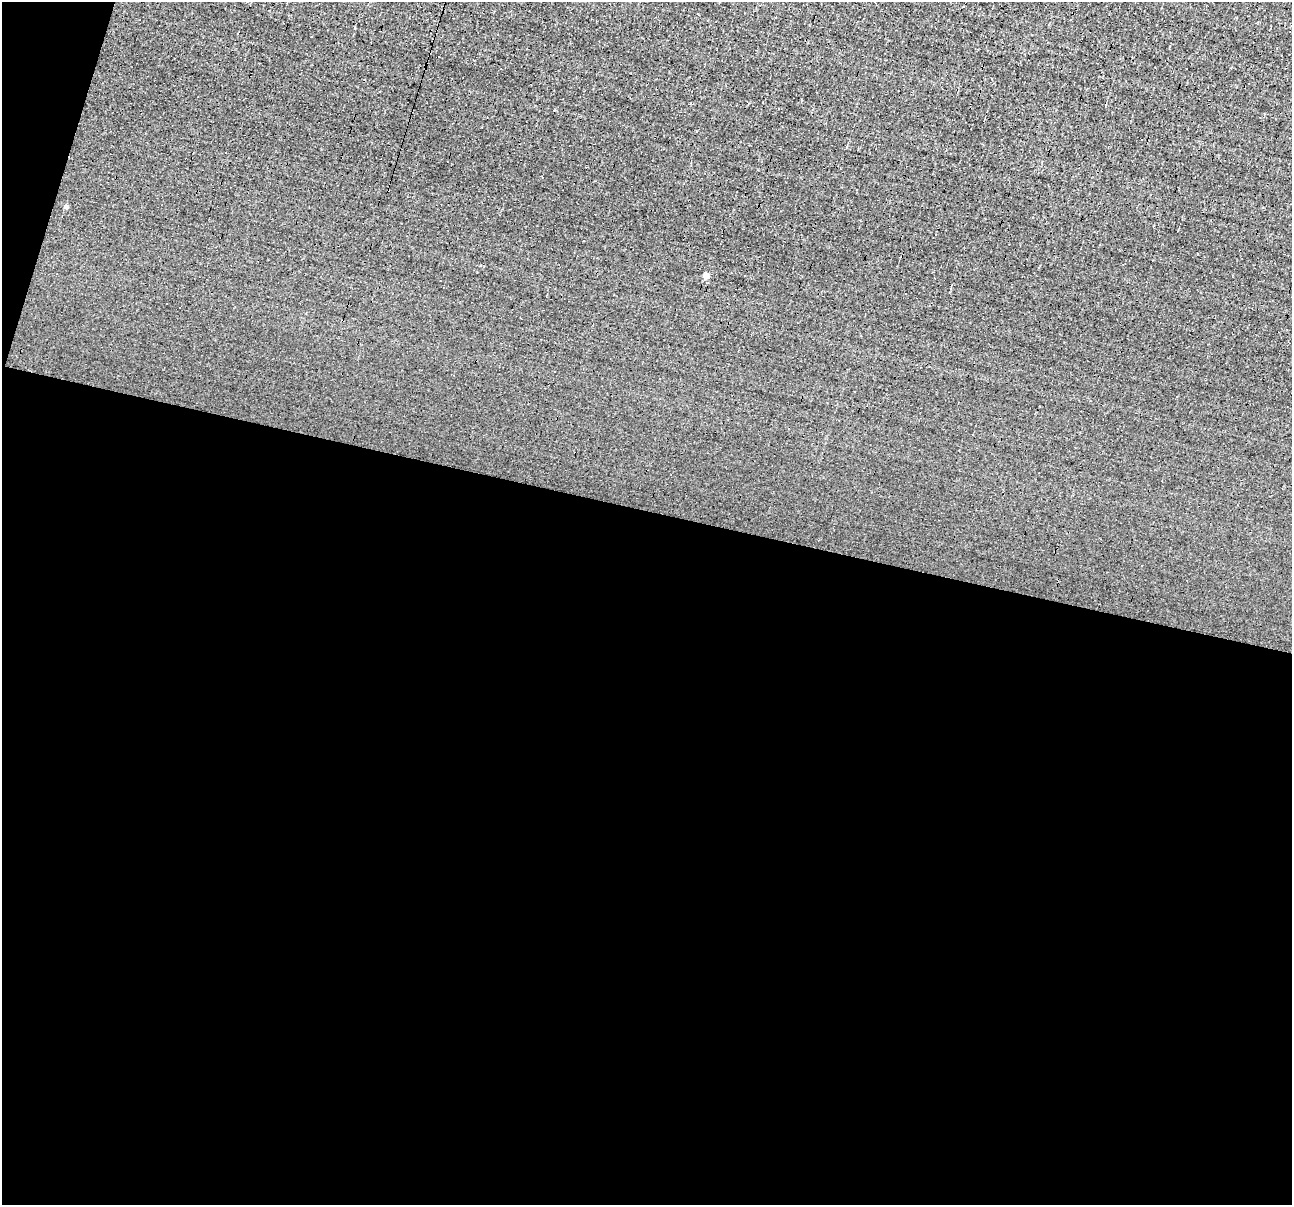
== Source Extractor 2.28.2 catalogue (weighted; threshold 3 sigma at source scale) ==
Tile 13 of 4 x 4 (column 1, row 4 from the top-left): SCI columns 1-1290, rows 250-1452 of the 5161 x 5185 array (HDU 1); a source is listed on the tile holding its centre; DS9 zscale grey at full resolution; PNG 1294 x 1207 px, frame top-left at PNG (2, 2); no overlay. Shown black and unused: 59% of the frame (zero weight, under 3 of 4 exposures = <1% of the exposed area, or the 3 px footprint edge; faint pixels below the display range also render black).
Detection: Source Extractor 2.28.2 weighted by HDU 2 'WHT'; one run over the whole footprint, this tile lists its part. Background 8.59e-04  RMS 0.042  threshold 0.191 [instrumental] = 3 sigma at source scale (4.5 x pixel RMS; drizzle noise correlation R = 1.50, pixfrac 1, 0.05/0.05 arcsec/px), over >= 5 px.
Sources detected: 3; all 3 listed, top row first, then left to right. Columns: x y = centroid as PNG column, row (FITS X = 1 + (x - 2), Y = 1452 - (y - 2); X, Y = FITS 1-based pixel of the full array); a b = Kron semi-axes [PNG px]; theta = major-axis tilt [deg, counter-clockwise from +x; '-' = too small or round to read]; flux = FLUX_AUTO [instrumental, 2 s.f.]
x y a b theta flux
66 207 4 4 - 15
706 276 4 4 - 42
854 391 3 3 - 10